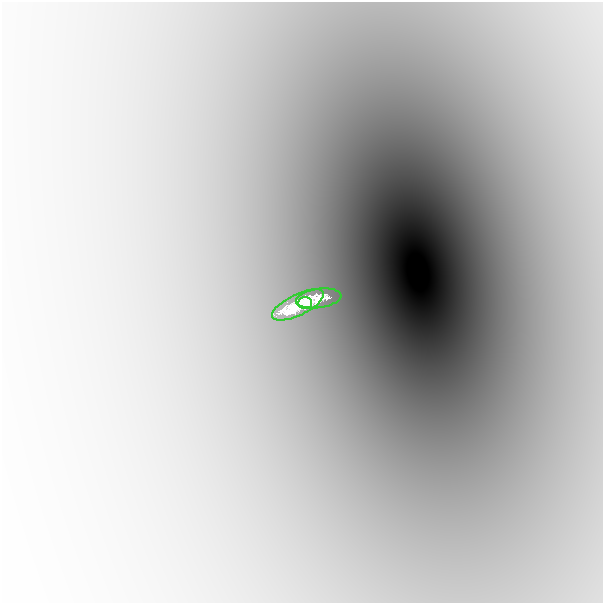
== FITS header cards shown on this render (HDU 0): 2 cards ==
NAXIS1  =                  601
NAXIS2  =                  601

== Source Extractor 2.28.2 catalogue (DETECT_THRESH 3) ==
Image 601 x 601 px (HDU 0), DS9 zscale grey, 1 PNG px = 1 image px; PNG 605 x 605 px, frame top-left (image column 1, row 601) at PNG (2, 2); each listed source drawn as its Kron ellipse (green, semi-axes under 4 px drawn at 4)
Background -0.00605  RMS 6.9e-04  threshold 0.00208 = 3 sigma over >= 5 px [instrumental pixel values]
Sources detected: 3; all 3 listed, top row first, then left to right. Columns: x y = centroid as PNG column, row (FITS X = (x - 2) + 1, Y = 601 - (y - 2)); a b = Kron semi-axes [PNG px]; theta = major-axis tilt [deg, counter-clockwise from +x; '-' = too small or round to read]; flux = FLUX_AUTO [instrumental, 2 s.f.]
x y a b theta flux
319 298 23 9 8 3.5
305 303 7 5 1 1.5
298 305 28 10 26 7.9